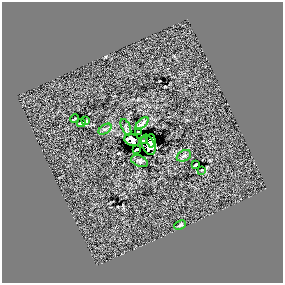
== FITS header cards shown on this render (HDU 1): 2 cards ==
NAXIS1  =                  281 /
NAXIS2  =                  281 /

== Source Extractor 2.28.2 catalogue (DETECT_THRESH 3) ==
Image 281 x 281 px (HDU 1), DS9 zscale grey, 1 PNG px = 1 image px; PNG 285 x 285 px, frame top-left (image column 1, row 281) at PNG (2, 2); each listed source drawn as its Kron ellipse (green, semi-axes under 4 px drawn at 4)
Background 0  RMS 30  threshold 89.7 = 3 sigma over >= 5 px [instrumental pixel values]
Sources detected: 17; all 17 listed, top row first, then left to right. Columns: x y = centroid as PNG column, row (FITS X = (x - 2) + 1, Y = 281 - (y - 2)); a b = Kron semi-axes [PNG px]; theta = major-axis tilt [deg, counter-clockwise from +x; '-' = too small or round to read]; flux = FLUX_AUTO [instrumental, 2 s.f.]
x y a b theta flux
75 119 4 2 - 1400
86 121 2 2 - 1300
81 123 4 2 - 3500
142 123 8 3 43 4200
126 127 9 4 -65 3300
105 129 7 4 35 3700
138 132 3 2 - 1500
132 140 8 6 -19 9300
143 141 4 3 - 7300
151 141 7 4 -87 3400
148 145 11 6 -67 23000
137 149 3 2 - 3700
184 156 7 5 29 4300
140 161 9 5 -23 4300
196 165 4 2 - 1300
202 170 3 2 - 1200
180 225 6 4 25 2700